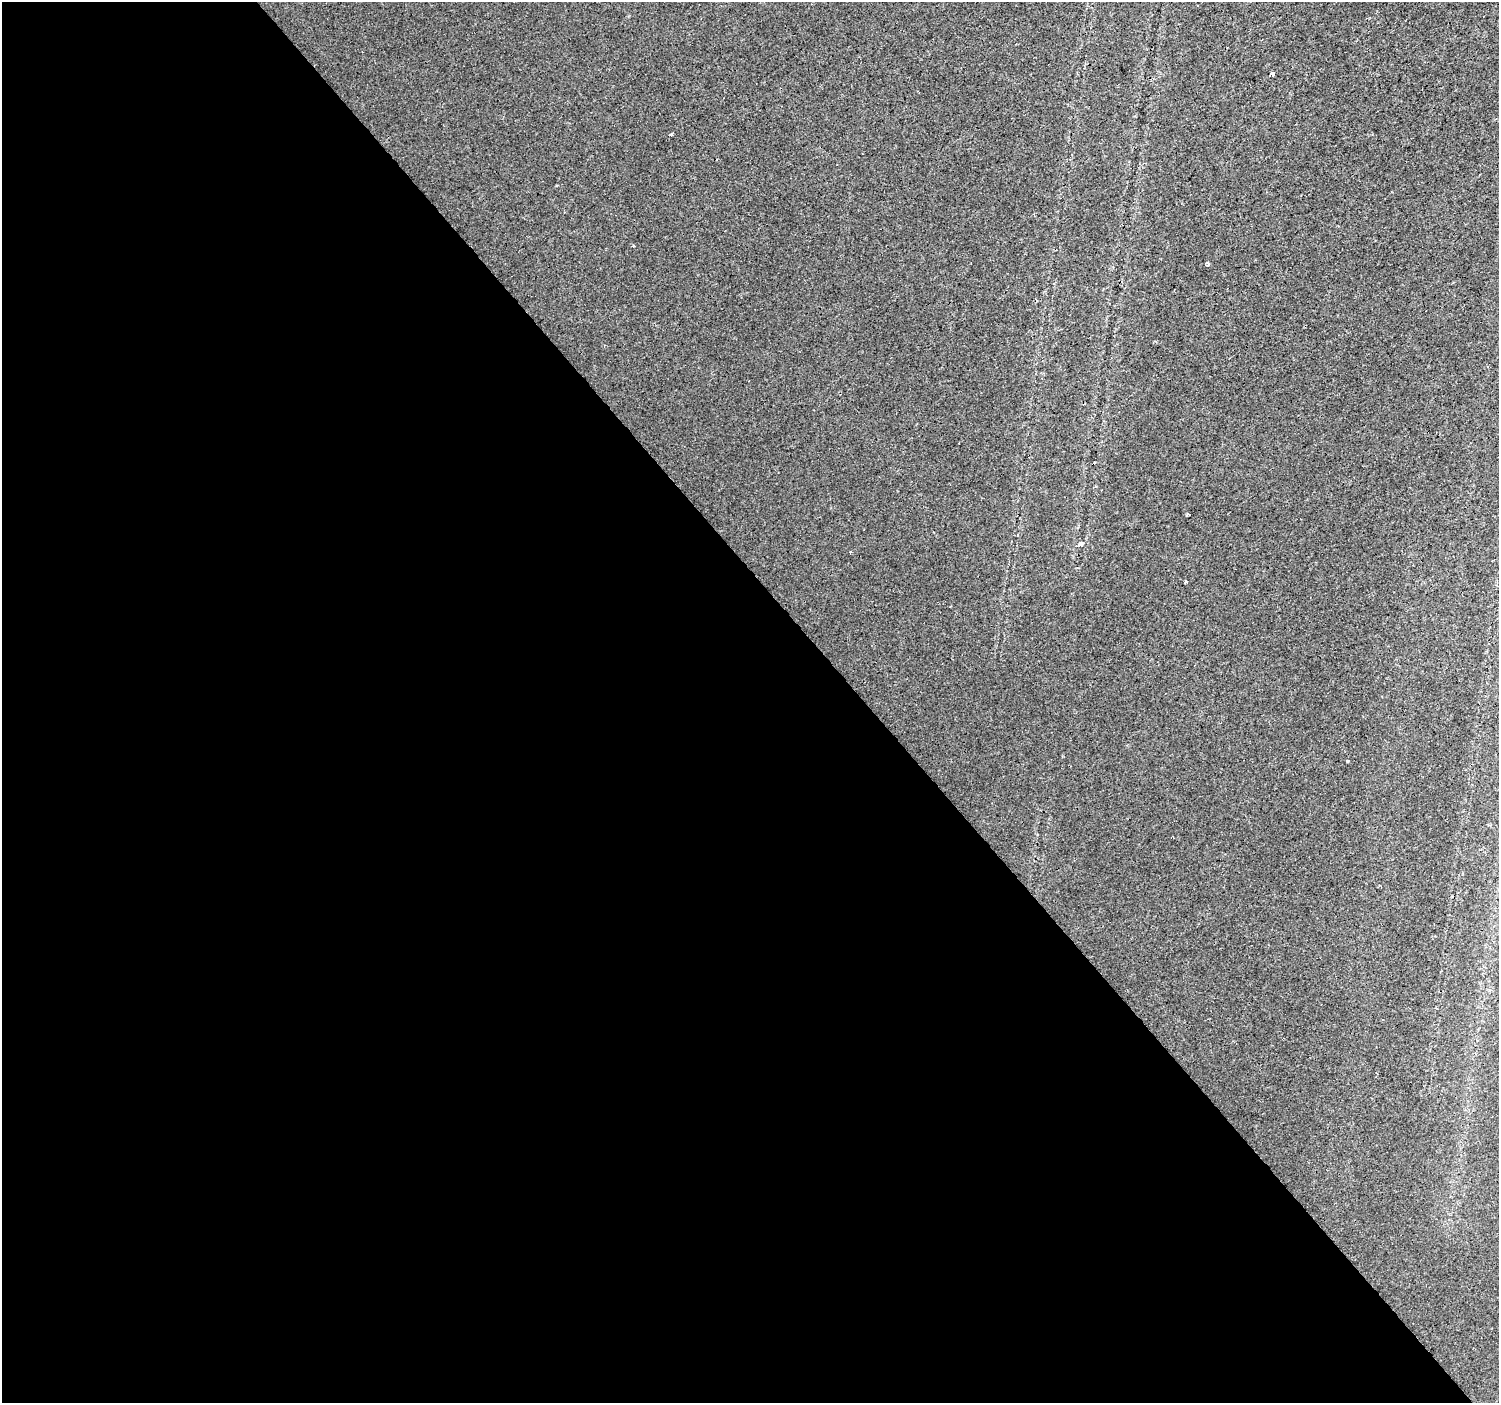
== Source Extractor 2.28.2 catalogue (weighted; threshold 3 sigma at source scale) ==
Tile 9 of 4 x 4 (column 1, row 3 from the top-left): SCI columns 2-1498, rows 1599-2999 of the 5988 x 5937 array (HDU 1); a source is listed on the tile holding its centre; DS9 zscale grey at full resolution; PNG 1501 x 1405 px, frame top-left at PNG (2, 2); no overlay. Shown black and unused: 58% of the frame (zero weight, under 3 of 4 exposures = <1% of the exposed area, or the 3 px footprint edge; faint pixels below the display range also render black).
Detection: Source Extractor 2.28.2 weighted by HDU 2 'WHT'; one run over the whole footprint, this tile lists its part. Background 0.0136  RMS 0.0034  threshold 0.0151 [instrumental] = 3 sigma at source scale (4.5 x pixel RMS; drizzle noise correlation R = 1.50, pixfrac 1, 0.0396/0.0396 arcsec/px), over >= 5 px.
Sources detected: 10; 2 cosmic-ray / hot-pixel residue — not listed; the other 8 listed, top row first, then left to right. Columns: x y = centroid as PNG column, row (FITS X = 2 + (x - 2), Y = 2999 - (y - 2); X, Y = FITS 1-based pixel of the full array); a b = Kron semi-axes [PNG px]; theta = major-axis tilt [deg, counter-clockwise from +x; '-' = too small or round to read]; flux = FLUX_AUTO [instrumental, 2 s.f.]
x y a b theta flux
1272 74 3 3 - 6.3
672 134 4 3 - 1.6
1208 264 5 3 - 0.68
1093 464 4 2 - 0.99
1188 514 6 2 -19 0.43
1080 544 4 3 - 11
1186 581 3 3 - 2.1
1347 761 3 3 - 0.65
Overlapping masked pixels (flux is a lower limit): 1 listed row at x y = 1093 464